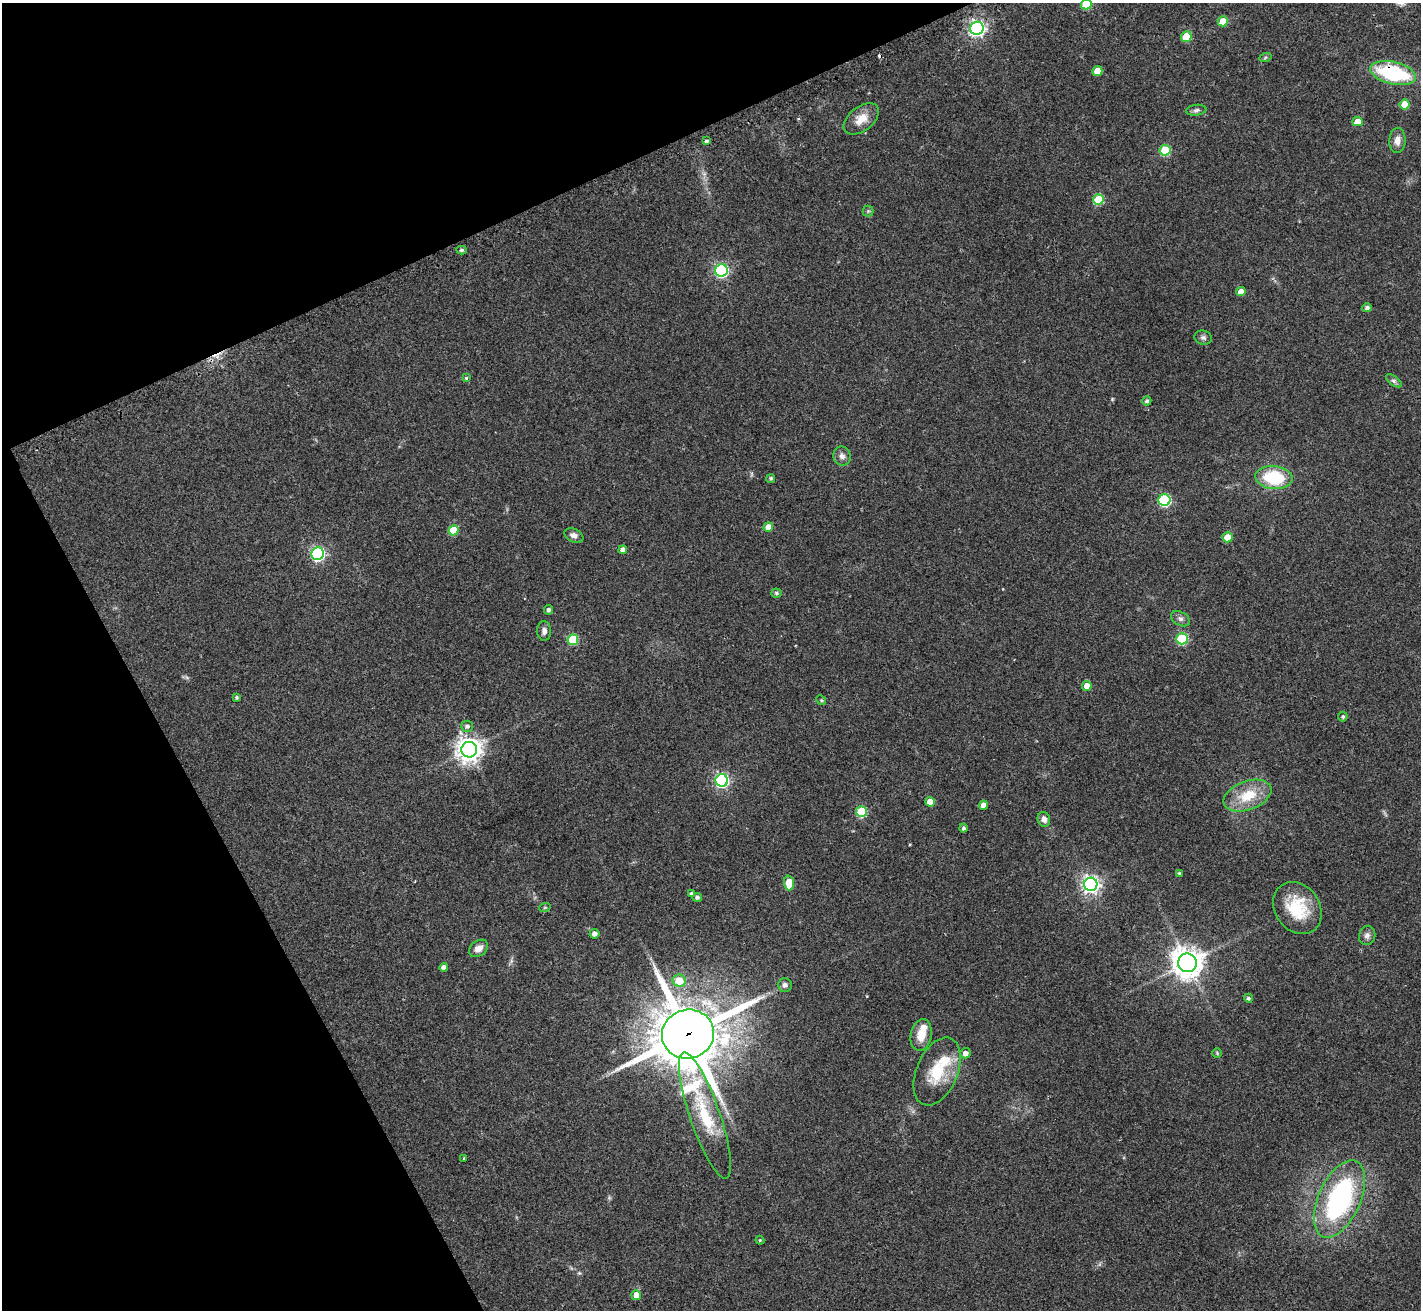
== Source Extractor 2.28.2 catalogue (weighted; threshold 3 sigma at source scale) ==
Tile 5 of 4 x 4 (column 1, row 2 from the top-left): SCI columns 19-1437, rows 2925-4232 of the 5709 x 5715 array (HDU 1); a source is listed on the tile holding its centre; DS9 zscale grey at full resolution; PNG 1423 x 1312 px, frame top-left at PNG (2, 3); each listed source drawn as its Kron ellipse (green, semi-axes under 4 px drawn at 4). Shown black and unused: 23% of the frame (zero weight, under 2 of 3 exposures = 2% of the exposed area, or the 3 px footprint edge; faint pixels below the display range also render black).
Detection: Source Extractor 2.28.2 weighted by HDU 2 'WHT'; one run over the whole footprint, this tile lists its part. Background 0.0398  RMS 0.0066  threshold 0.0298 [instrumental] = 3 sigma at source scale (4.5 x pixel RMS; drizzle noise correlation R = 1.50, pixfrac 1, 0.05/0.05 arcsec/px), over >= 5 px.
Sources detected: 83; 2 cosmic-ray / hot-pixel residue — neither listed nor drawn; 3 inside a brighter listed object's ellipse — not listed separately; the other 78 listed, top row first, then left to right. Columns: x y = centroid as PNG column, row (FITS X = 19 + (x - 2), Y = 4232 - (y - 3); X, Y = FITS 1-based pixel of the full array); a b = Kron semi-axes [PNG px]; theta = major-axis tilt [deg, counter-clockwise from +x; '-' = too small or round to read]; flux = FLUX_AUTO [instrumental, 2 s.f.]
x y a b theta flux
1086 4 5 5 - 22
1223 21 5 5 - 16
977 28 7 6 - 220
1186 37 5 5 - 19
1265 58 6 4 20 0.91
1097 71 5 5 - 11
1393 73 23 11 -13 60
1404 104 5 5 - 13
1196 110 10 5 7 1.7
861 119 20 12 38 9.6
1357 122 5 4 - 8.4
1397 140 12 8 89 5.1
706 141 4 3 - 6.3
1165 150 5 5 - 38
1099 199 5 5 - 33
868 211 5 5 - 0.99
462 250 5 4 - 1.4
721 270 6 6 - 110
1241 291 4 4 - 6.6
1367 308 5 4 - 2
1203 338 9 7 -15 2
466 378 4 4 - 0.82
1394 381 9 4 -36 1.7
1147 401 4 4 - 1.6
842 456 9 8 - 3.1
1274 477 18 11 -6 35
771 478 4 4 - 1.2
1164 500 6 6 - 78
768 527 5 4 - 7.8
453 530 5 5 - 22
574 535 10 6 -24 3.3
1227 537 5 5 - 14
623 550 4 4 - 3.8
318 554 6 6 - 130
776 593 5 4 - 1.3
549 610 5 4 - 2
1180 619 10 6 -29 2.3
544 631 10 7 -89 2.8
1182 639 5 5 - 52
573 640 5 5 - 32
1087 686 5 5 - 7.1
237 697 4 3 - 1.2
821 700 5 4 - 0.8
1343 717 5 4 - 1.2
467 726 6 5 - 2
469 750 8 7 - 650
722 780 6 6 - 140
1247 796 25 14 20 20
930 802 5 5 - 10
983 805 4 4 - 5.4
861 812 5 5 - 36
1044 819 7 6 - 3.2
963 828 4 4 - 1.8
1179 873 3 3 - 1.1
789 883 7 5 -86 21
1091 884 7 6 - 280
691 894 4 4 - 1.7
697 897 5 4 - 1.6
545 907 6 3 19 0.74
1297 908 28 22 -54 28
594 934 5 4 - 3
1367 935 10 8 74 2.7
479 948 10 7 37 4.6
1187 963 9 9 - 970
444 967 4 4 - 2.9
679 981 6 6 - 13
785 985 7 7 - 2.5
1248 998 4 4 - 1.4
688 1034 26 24 17 3800
921 1035 16 10 79 10
965 1053 5 5 - 3.9
1217 1053 5 5 - 0.85
937 1071 36 20 67 26
705 1115 67 15 -71 37
464 1158 3 3 - 0.59
1339 1199 41 21 66 110
760 1240 4 4 - 0.74
636 1295 5 4 - 6.5
Overlapping masked pixels (flux is a lower limit): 2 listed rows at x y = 1393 73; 688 1034
Isophote crosses this tile's border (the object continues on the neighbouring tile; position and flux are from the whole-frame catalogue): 1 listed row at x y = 1086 4